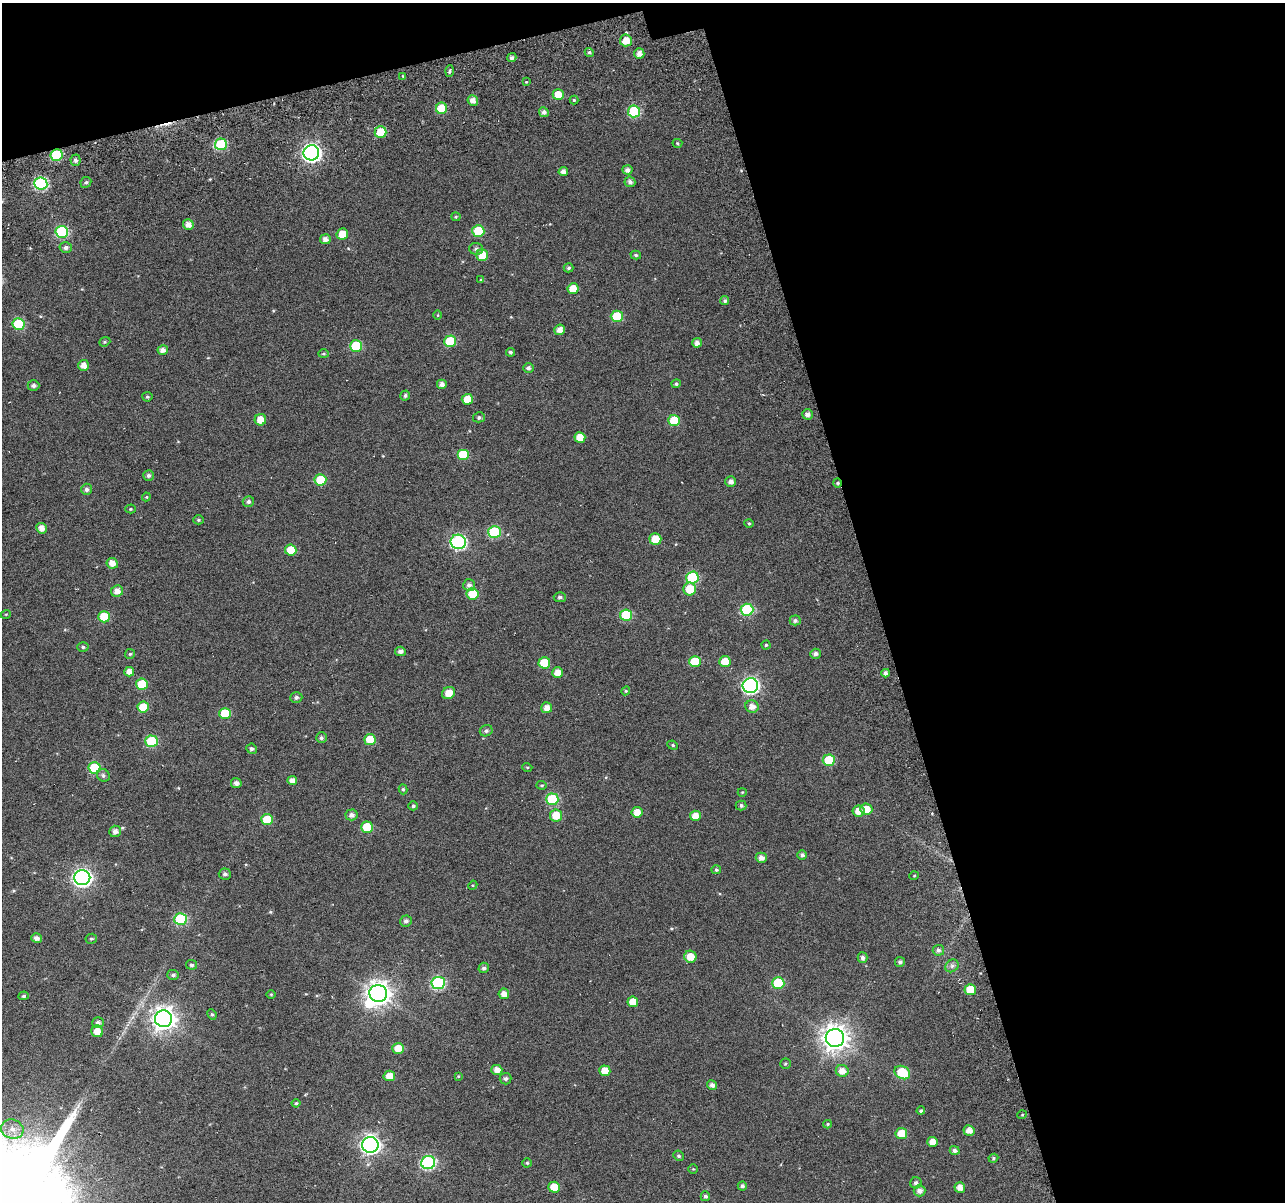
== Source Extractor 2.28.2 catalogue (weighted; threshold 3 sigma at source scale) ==
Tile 2 of 2 x 2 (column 2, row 1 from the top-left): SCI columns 1388-2670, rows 1378-2577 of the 2787 x 2720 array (HDU 1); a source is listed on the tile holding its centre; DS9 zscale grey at full resolution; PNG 1287 x 1204 px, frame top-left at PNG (2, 3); each listed source drawn as its Kron ellipse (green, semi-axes under 4 px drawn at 4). Shown black and unused: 35% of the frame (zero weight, under 5 of 10 exposures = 14% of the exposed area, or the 3 px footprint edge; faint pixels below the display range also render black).
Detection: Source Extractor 2.28.2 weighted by HDU 2 'WHT'; one run over the whole footprint, this tile lists its part. Background 0.0438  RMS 0.026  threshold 0.106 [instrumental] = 3 sigma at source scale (4.09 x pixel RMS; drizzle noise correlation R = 1.36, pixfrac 0.8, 0.0396/0.0396 arcsec/px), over >= 5 px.
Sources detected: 202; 1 inside a brighter object's white glare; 1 cosmic-ray / hot-pixel residue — neither listed nor drawn; the other 200 listed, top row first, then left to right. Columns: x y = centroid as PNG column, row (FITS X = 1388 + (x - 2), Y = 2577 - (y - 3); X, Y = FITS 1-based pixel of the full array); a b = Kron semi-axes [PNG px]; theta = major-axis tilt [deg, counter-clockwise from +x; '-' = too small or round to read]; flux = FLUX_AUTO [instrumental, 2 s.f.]
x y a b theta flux
626 40 6 6 - 27
589 52 5 4 - 5.1
639 54 5 5 - 16
512 58 5 4 - 6.6
450 71 5 3 - 2.9
403 76 3 3 - 2.4
526 82 4 4 - 2
558 95 5 5 - 36
574 100 4 4 - 3.2
473 101 5 5 - 14
441 108 5 5 - 58
634 111 6 6 - 130
544 112 5 4 - 8.3
381 132 6 6 - 73
677 143 5 4 - 3
221 144 6 6 - 130
311 153 8 7 - 860
56 155 6 6 - 130
76 160 5 5 - 7.4
627 170 5 4 - 11
563 172 4 4 - 11
86 182 6 5 - 4.7
630 182 5 5 - 8.6
41 184 6 6 - 260
456 217 4 4 - 2.5
188 225 5 5 - 15
478 231 6 5 - 85
62 232 6 6 - 190
342 234 6 5 - 29
325 239 5 5 - 11
66 247 6 5 - 6.9
476 249 7 6 - 7.1
482 255 6 6 - 42
636 255 5 4 - 4.1
569 268 5 4 - 4
481 280 3 3 - 2.1
573 289 5 5 - 31
725 301 4 4 - 5.4
438 315 5 3 - 2
617 316 6 5 - 67
19 324 6 6 - 110
560 330 5 5 - 15
450 341 6 6 - 86
105 342 6 4 21 3.2
697 343 5 5 - 11
356 346 6 6 - 98
163 350 5 4 - 12
510 352 4 4 - 4.6
323 354 5 4 - 3
83 365 5 5 - 16
528 368 5 5 - 6.7
442 384 5 4 - 11
676 384 4 4 - 4.2
33 386 6 5 - 7.6
405 396 5 5 - 4.8
147 397 5 4 - 3.8
467 399 5 5 - 34
807 414 5 5 - 10
479 417 6 5 - 4.7
260 420 6 5 - 26
674 420 6 5 - 61
580 437 5 5 - 31
463 455 6 5 - 74
148 475 5 5 - 5.6
320 480 6 5 - 66
731 482 5 5 - 12
837 483 4 4 - 3.2
86 489 6 5 - 6.7
146 497 4 4 - 2.1
248 502 5 5 - 6.7
131 509 5 4 - 2.8
198 520 5 4 - 3.5
749 523 5 4 - 2.7
41 528 5 5 - 16
494 532 6 6 - 160
655 539 6 5 - 45
458 542 8 7 - 420
291 550 5 5 - 41
112 563 6 5 - 18
692 577 6 6 - 130
469 585 6 6 - 8.2
690 589 6 6 - 44
117 591 6 5 - 17
473 594 6 6 - 56
560 597 6 5 - 5.7
747 610 6 6 - 160
6 614 5 3 - 2.1
626 615 6 6 - 110
104 617 6 5 - 60
795 620 5 5 - 6
766 645 4 4 - 3.4
83 647 5 5 - 4.2
400 651 5 4 - 8.7
130 654 5 5 - 3.2
815 654 5 5 - 8.2
695 661 6 5 - 62
725 661 6 5 - 31
544 663 6 5 - 58
129 672 5 5 - 14
558 672 5 5 - 20
886 673 4 4 - 8.8
142 684 6 5 - 63
750 686 8 7 - 550
626 691 4 4 - 2.5
449 693 7 5 31 25
296 697 6 5 - 5.7
143 707 5 5 - 49
752 707 7 6 - 15
547 708 5 5 - 16
225 713 6 5 - 58
486 731 6 5 - 5.6
321 738 5 5 - 5.4
370 739 6 5 - 53
151 741 6 6 - 120
673 745 5 4 - 3
252 749 5 5 - 6.1
829 760 6 6 - 82
527 767 5 3 - 2.3
95 768 6 6 - 110
103 775 7 6 - 5.4
292 780 5 4 - 13
236 783 5 5 - 9.9
542 785 5 4 - 3
403 789 5 4 - 3.9
742 792 4 3 - 1.8
552 799 6 6 - 140
741 805 5 5 - 5.4
413 806 5 4 - 3.8
866 809 6 6 - 29
858 811 6 5 - 22
637 812 5 5 - 24
351 815 6 5 - 9.8
556 815 6 6 - 36
695 816 5 5 - 26
267 819 6 5 - 59
367 827 6 5 - 66
115 831 6 5 - 12
802 855 4 4 - 6.5
761 858 5 5 - 12
716 870 5 4 - 3.7
225 874 6 5 - 6.5
914 876 5 3 - 2
82 878 8 7 - 820
473 885 5 4 - 2.2
180 919 6 6 - 160
406 921 6 5 - 7.3
37 938 5 4 - 11
91 939 6 5 - 4
938 950 6 5 - 6.3
690 957 6 6 - 29
863 958 5 5 - 7.3
900 962 5 5 - 5.9
191 965 5 4 - 4.7
952 966 7 6 - 6.6
484 968 5 5 - 6
173 975 6 5 - 5.3
438 983 7 6 - 270
778 983 6 6 - 95
970 990 5 5 - 40
271 994 5 3 - 2
378 994 9 8 - 1900
504 994 5 5 - 15
24 996 5 4 - 3.7
633 1002 5 5 - 27
212 1014 5 4 - 3.4
164 1019 8 8 - 1800
98 1023 6 5 - 7.9
97 1031 6 6 - 25
835 1038 9 9 - 2500
398 1048 6 5 - 30
785 1064 5 5 - 3.4
497 1070 5 5 - 15
605 1071 5 5 - 28
842 1071 6 6 - 20
902 1072 8 6 -28 76
389 1076 6 5 - 23
458 1076 4 4 - 2.2
506 1079 6 6 - 5.8
712 1085 5 4 - 9.8
296 1103 4 4 - 3
921 1111 4 4 - 4
1022 1115 5 3 - 2.1
828 1124 4 4 - 2.6
12 1129 11 9 -18 22
969 1130 5 5 - 15
901 1134 6 5 - 43
932 1142 5 5 - 21
370 1145 8 8 - 910
955 1150 5 4 - 6.5
679 1156 5 4 - 4.1
993 1158 5 4 - 3.5
428 1162 7 6 - 330
527 1163 4 4 - 3.1
693 1169 5 4 - 2.4
916 1183 6 5 - 7
742 1186 4 4 - 6.1
554 1187 6 5 - 43
960 1187 5 5 - 15
920 1191 6 5 - 12
705 1196 5 4 - 6.1
Overlapping masked pixels (flux is a lower limit): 2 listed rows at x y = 56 155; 837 483